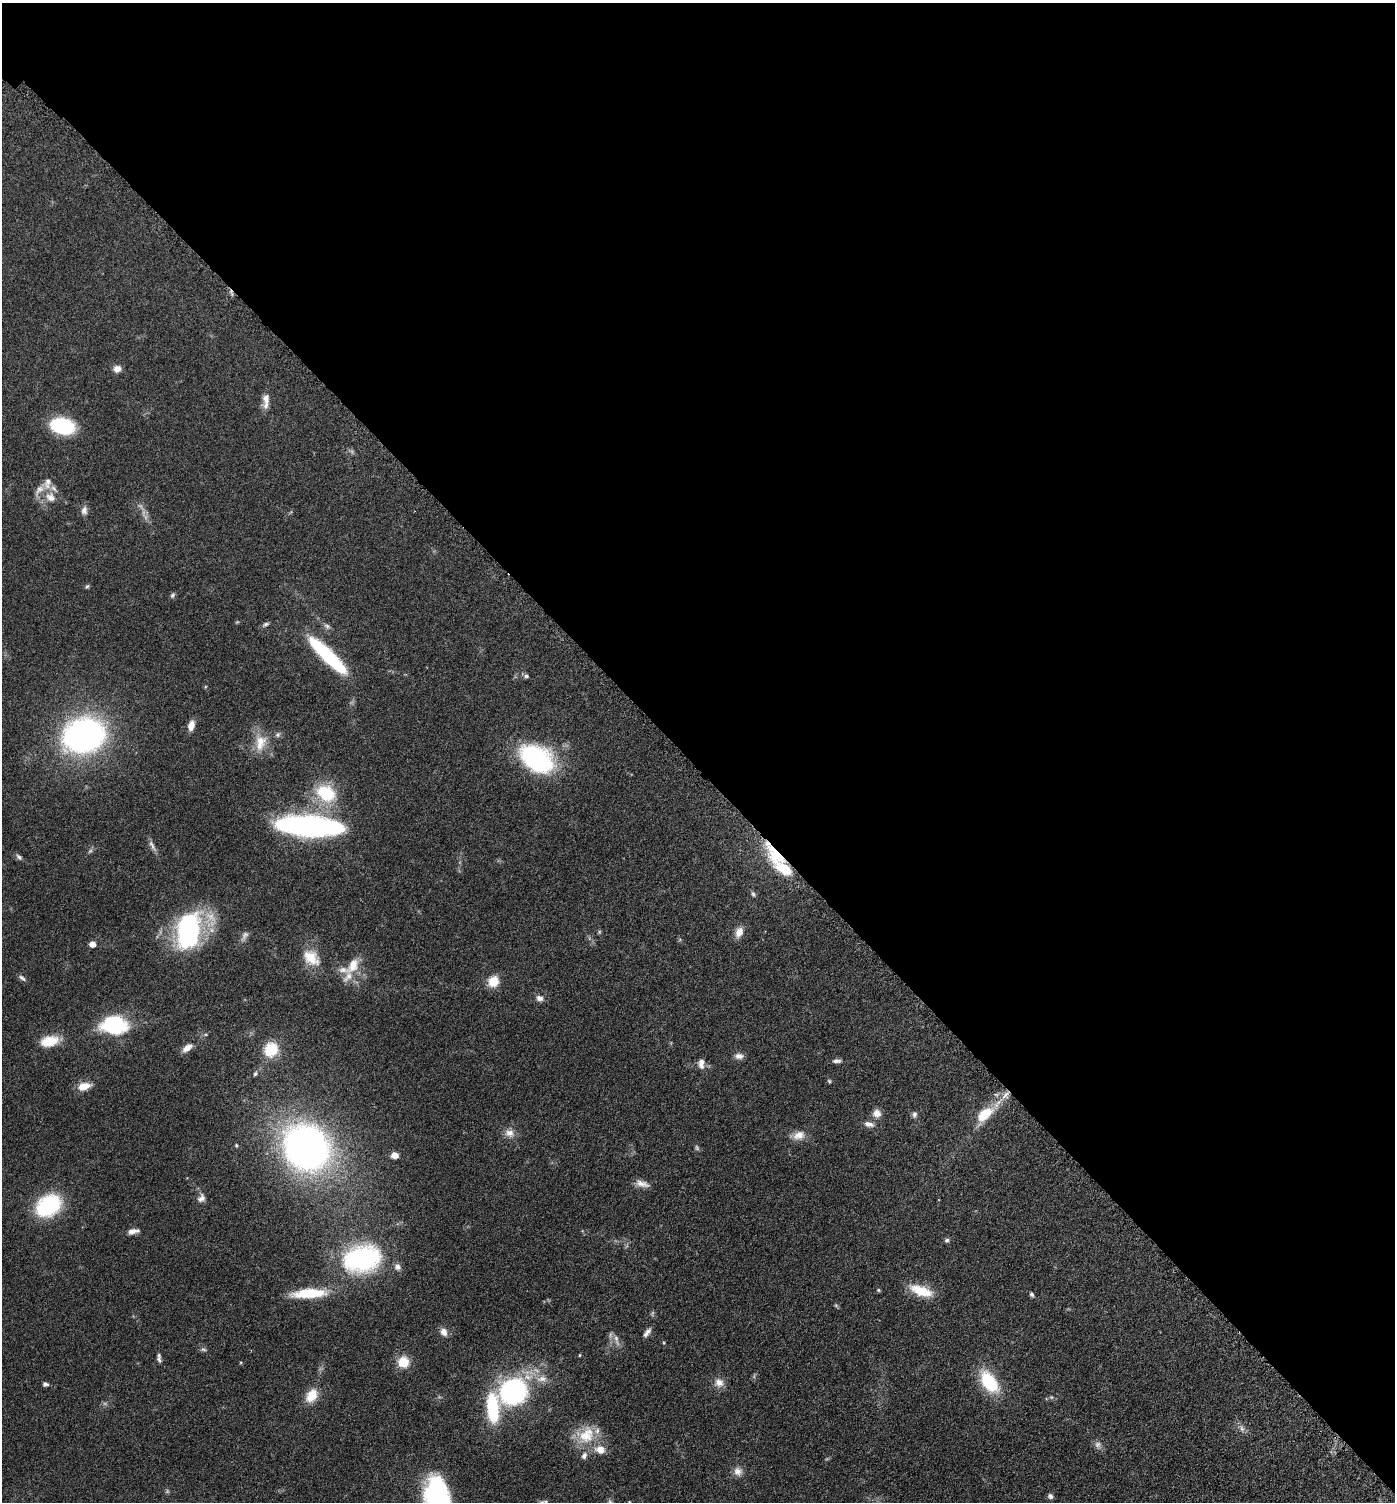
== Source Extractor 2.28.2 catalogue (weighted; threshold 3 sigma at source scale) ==
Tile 3 of 4 x 4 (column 3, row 1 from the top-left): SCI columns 3040-4432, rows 4595-6094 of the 6205 x 6192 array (HDU 1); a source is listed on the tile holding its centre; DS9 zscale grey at full resolution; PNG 1397 x 1504 px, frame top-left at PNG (2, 3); no overlay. Shown black and unused: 51% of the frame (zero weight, under 3 of 6 exposures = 6% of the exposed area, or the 3 px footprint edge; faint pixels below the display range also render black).
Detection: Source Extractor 2.28.2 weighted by HDU 2 'WHT'; one run over the whole footprint, this tile lists its part. Background 0.0912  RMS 0.0046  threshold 0.0187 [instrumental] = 3 sigma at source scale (4.09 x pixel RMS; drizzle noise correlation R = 1.36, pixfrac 0.8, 0.05/0.05 arcsec/px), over >= 5 px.
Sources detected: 104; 7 too faint to see at this stretch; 1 inside a brighter object's white glare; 1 long thin detection or spike segment (spike, bleed or trail) — not listed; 8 inside a brighter listed object's ellipse — not listed separately; the other 87 listed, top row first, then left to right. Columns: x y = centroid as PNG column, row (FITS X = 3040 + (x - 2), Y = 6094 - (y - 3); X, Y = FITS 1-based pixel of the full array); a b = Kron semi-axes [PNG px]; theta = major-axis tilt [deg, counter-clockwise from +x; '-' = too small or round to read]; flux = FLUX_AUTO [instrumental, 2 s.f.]
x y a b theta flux
117 369 9 8 - 2.8
266 401 20 8 86 3.6
62 426 22 14 -14 29
47 483 18 11 73 3.8
50 497 15 12 -33 4.9
84 510 12 8 85 2
145 517 13 5 -47 1.9
87 586 6 4 48 0.65
172 595 8 5 53 0.79
266 624 11 5 27 1
327 626 10 6 -20 1.3
327 655 50 11 -44 42
526 676 7 6 - 0.97
205 687 5 3 - 0.35
191 725 12 7 77 3.2
278 734 8 7 - 1.1
84 735 28 22 14 170
260 742 25 16 80 8.6
537 759 43 28 -31 47
326 793 27 20 -30 20
309 826 51 13 -3 160
90 851 8 4 45 0.81
775 855 39 17 -49 20
19 857 9 5 -45 1.2
753 894 8 5 -66 0.85
190 929 37 21 72 69
739 932 14 9 64 3.5
245 936 15 7 60 1.8
92 944 5 5 - 3.3
311 958 23 17 -42 9
353 965 23 13 59 7.8
22 978 10 5 -37 1.2
493 981 10 9 - 8.8
540 998 9 8 - 1.9
114 1025 26 17 -6 34
49 1041 22 12 12 9.1
187 1048 13 7 37 3.4
271 1049 16 14 66 13
739 1056 12 7 -3 2.2
837 1061 11 5 -2 1.3
701 1063 13 8 -90 2.5
255 1074 6 5 - 0.74
84 1086 15 8 14 5.4
1005 1095 14 6 51 3.2
877 1113 10 10 - 2.9
914 1114 8 6 83 1.1
984 1114 23 12 39 12
869 1124 13 7 -11 2.3
509 1133 14 11 -22 3.4
799 1135 17 11 17 4.1
236 1145 4 4 - 0.41
306 1147 34 31 -47 220
395 1155 7 6 - 2.5
642 1184 19 8 -18 3
201 1198 12 9 59 2.1
48 1206 22 16 33 42
132 1231 12 7 14 2.3
947 1240 6 5 - 0.84
362 1259 37 26 12 60
397 1267 8 7 - 2
878 1290 5 4 - 0.5
921 1291 28 11 -20 10
309 1293 38 10 4 17
1032 1294 6 4 -68 0.87
836 1305 6 4 -2 0.54
444 1332 10 8 -66 2.5
647 1332 13 6 52 1.7
616 1338 12 6 -77 2.2
664 1343 5 3 - 0.38
203 1349 8 5 -15 0.89
580 1355 4 3 - 0.33
159 1359 9 5 -62 1.1
403 1362 11 11 - 8.1
542 1379 17 8 6 4.5
989 1382 24 13 -56 22
719 1383 13 12 - 3.4
45 1384 6 5 - 1.2
513 1392 24 22 29 69
311 1396 18 12 55 7.1
493 1408 35 14 -87 26
1242 1428 10 6 -69 1.5
586 1435 27 23 37 13
1098 1445 11 9 -74 1.9
738 1471 12 11 - 2.9
1050 1496 7 6 - 1.2
437 1498 45 25 -79 60
546 1501 7 4 -2 0.67
Overlapping masked pixels (flux is a lower limit): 1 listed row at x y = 775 855
Isophote crosses this tile's border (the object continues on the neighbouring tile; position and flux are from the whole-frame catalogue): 1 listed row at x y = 437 1498